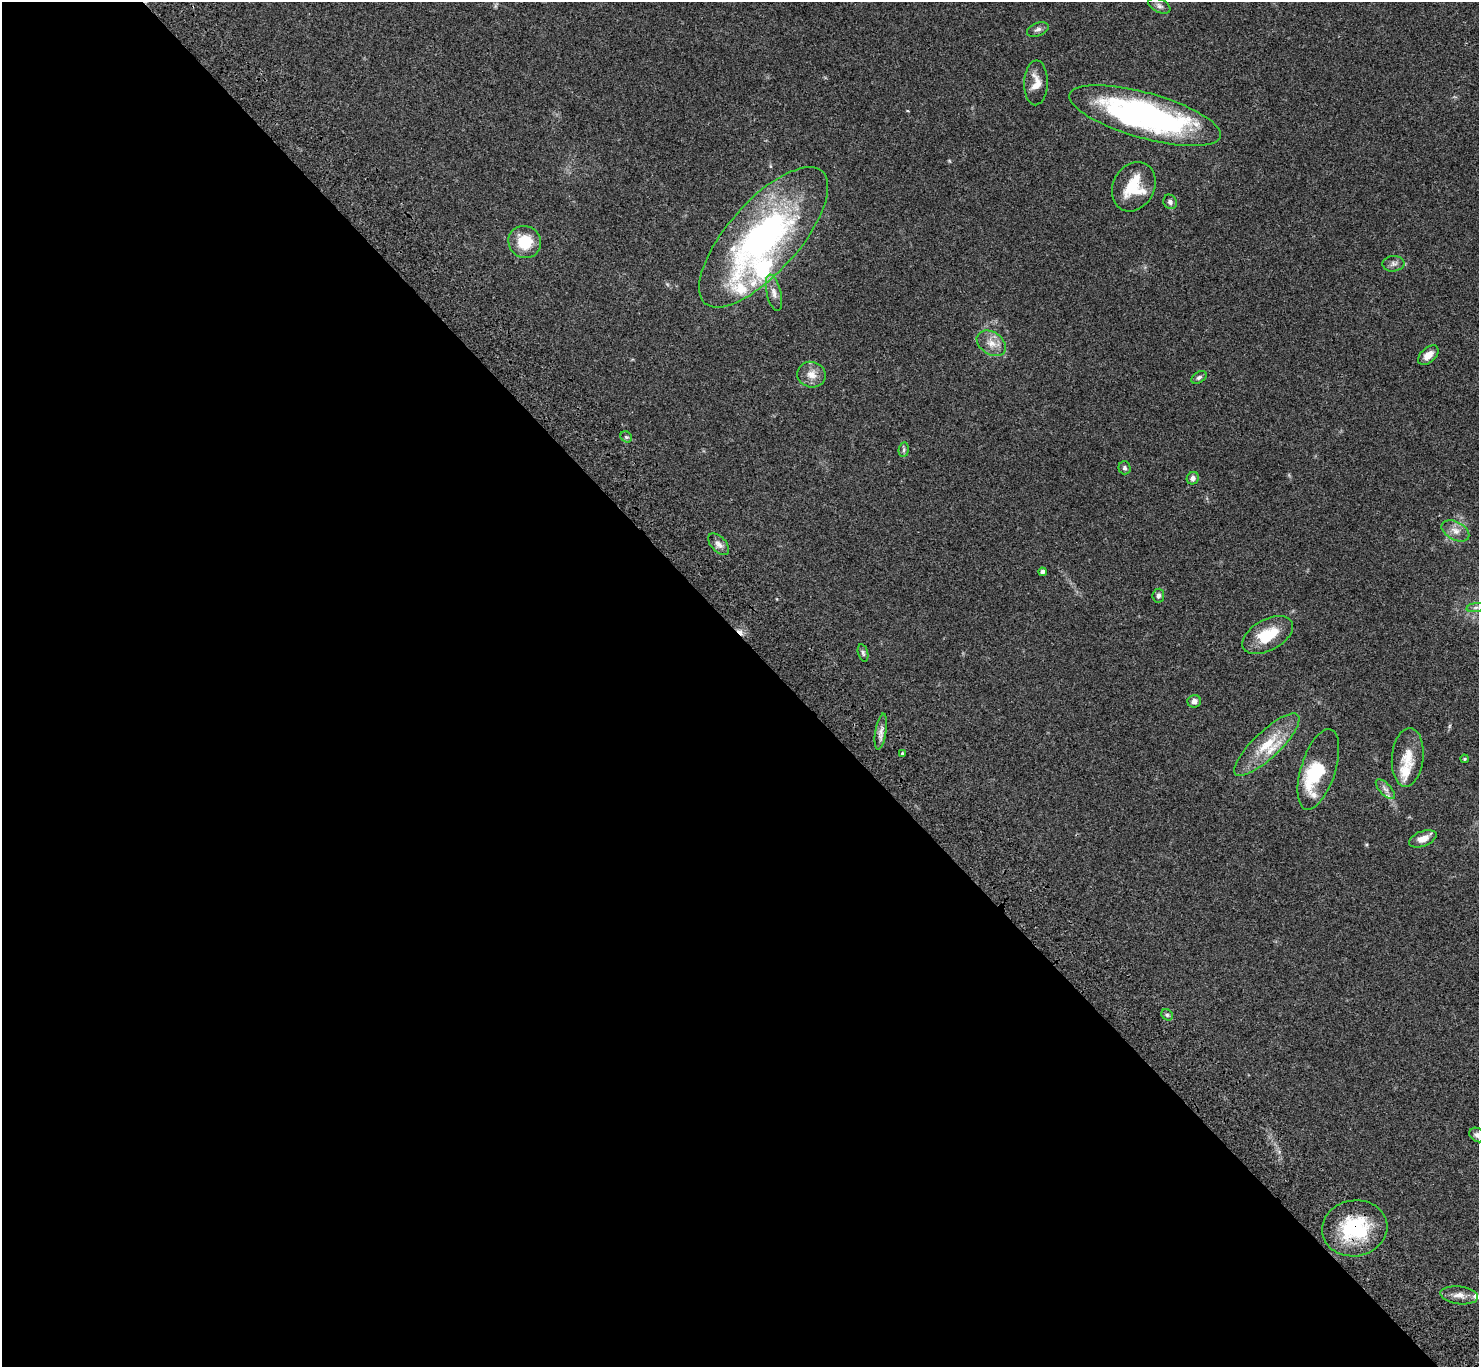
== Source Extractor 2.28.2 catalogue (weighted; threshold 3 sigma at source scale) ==
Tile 9 of 4 x 4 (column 1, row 3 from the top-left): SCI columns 103-1579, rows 1750-3114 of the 6108 x 6089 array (HDU 1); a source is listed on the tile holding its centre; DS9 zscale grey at full resolution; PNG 1481 x 1369 px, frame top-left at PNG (2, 2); each listed source drawn as its Kron ellipse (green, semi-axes under 4 px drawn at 4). Shown black and unused: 53% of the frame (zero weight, under 3 of 4 exposures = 6% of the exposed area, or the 3 px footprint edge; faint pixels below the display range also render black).
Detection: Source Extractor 2.28.2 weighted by HDU 2 'WHT'; one run over the whole footprint, this tile lists its part. Background 0.0458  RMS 0.0051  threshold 0.0231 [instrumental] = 3 sigma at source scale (4.5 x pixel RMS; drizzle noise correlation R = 1.50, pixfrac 1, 0.05/0.05 arcsec/px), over >= 5 px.
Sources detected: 47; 2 inside a brighter object's white glare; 1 cosmic-ray / hot-pixel residue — neither listed nor drawn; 6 inside a brighter listed object's ellipse — not listed separately; the other 38 listed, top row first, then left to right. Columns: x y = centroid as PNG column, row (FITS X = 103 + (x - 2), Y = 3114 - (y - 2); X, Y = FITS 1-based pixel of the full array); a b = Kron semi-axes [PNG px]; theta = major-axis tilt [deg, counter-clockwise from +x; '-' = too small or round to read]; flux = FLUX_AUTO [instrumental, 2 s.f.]
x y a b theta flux
1159 6 12 6 -25 1.7
1038 29 11 6 23 1.7
1036 83 22 12 88 6.1
1145 116 78 23 -16 140
1134 187 26 20 61 16
1170 202 7 6 - 1.6
763 237 88 35 48 150
525 242 16 16 - 14
1393 264 11 7 4 1.9
774 293 19 7 -77 3.3
991 343 16 11 -33 5.2
1428 355 12 7 42 3.8
811 375 14 12 -14 5.1
1199 377 8 5 32 1.2
626 437 6 5 - 0.92
904 450 7 5 83 0.97
1125 468 6 6 - 1.2
1193 478 6 5 - 1.8
1455 531 15 9 -29 3.7
719 544 13 7 -47 2.5
1043 572 4 4 - 1.5
1158 596 7 6 - 1.6
1476 608 9 4 9 1.5
1268 635 28 15 29 15
863 653 9 5 -74 1
1194 701 7 6 - 2.1
881 732 18 5 80 2.9
1267 745 43 13 43 16
903 754 4 3 - 2.7
1408 757 29 15 84 9.6
1464 759 4 3 - 0.58
1318 769 42 17 72 22
1385 789 12 5 -46 2.2
1423 839 14 7 21 4.4
1167 1015 6 5 - 0.93
1477 1135 9 6 -31 1.8
1355 1228 33 28 10 36
1459 1295 19 9 -6 4.1
Overlapping masked pixels (flux is a lower limit): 1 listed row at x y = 1355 1228
Isophote crosses this tile's border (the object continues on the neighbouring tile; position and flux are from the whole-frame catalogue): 1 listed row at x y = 1477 1135